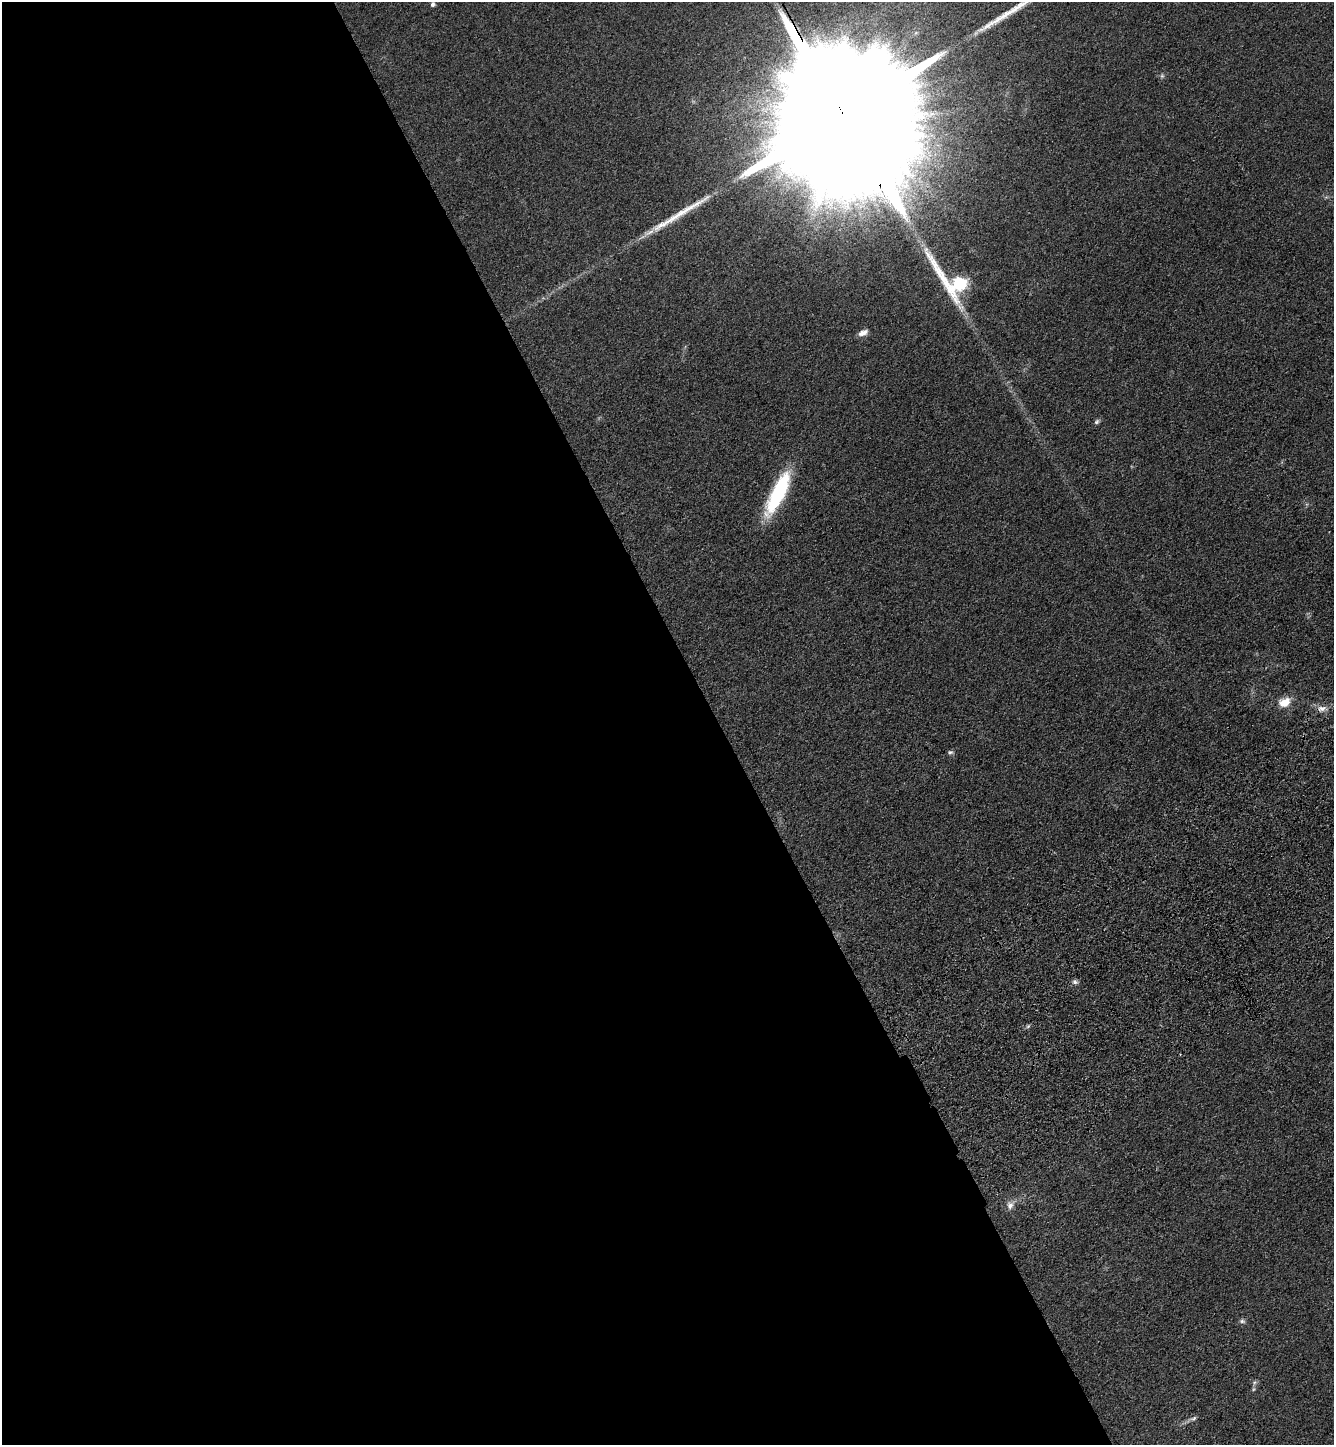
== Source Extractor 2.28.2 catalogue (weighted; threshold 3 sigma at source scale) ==
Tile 9 of 4 x 4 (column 1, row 3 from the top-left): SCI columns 364-1695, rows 1549-2991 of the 5920 x 5981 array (HDU 1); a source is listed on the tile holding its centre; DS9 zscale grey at full resolution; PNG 1336 x 1447 px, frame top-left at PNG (2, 2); no overlay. Shown black and unused: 54% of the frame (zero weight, under 3 of 4 exposures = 6% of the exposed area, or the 3 px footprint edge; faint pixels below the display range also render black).
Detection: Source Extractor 2.28.2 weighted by HDU 2 'WHT'; one run over the whole footprint, this tile lists its part. Background 0.0839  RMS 0.0066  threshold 0.0297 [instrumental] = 3 sigma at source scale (4.5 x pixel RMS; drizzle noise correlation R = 1.50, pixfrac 1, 0.05/0.05 arcsec/px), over >= 5 px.
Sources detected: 18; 2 long thin detections or spike segments (spike, bleed or trail) — not listed; the other 16 listed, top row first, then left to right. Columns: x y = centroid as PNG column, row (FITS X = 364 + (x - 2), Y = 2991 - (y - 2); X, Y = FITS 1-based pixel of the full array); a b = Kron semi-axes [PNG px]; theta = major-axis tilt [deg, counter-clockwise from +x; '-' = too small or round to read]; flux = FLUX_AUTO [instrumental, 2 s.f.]
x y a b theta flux
433 4 5 4 - 1.8
1162 76 7 5 70 1.3
842 114 110 26 -62 120000
957 283 29 13 -42 140
863 333 13 7 22 3.9
1097 422 8 5 35 1.5
778 493 53 14 64 54
1284 702 15 10 22 9.8
1322 709 14 8 12 4.9
950 752 7 5 15 1.4
1075 982 8 7 - 2.1
1028 1026 7 4 45 1.2
1010 1205 12 9 62 4.2
1242 1321 7 6 - 1.6
1253 1389 7 4 88 1.1
1193 1418 10 5 29 1.9
Overlapping masked pixels (flux is a lower limit): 1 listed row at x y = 842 114